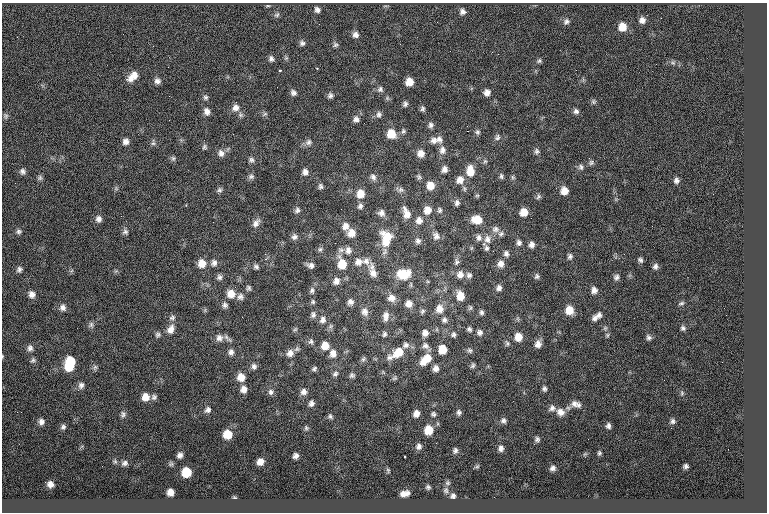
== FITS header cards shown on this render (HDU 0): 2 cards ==
NAXIS1  =                  765
NAXIS2  =                  510

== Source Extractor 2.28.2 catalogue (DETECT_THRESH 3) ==
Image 765 x 510 px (HDU 0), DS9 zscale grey, 1 PNG px = 1 image px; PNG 769 x 514 px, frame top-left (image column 1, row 510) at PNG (2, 3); no overlay
Background 0.1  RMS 7.9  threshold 23.7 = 3 sigma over >= 5 px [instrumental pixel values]
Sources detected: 264; all 264 listed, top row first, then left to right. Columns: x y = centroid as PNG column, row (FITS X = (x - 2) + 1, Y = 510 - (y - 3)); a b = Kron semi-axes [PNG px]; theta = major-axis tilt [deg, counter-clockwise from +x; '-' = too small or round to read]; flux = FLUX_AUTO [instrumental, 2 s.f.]
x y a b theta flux
268 6 7 3 7 600
317 10 6 5 - 1700
463 12 7 6 - 1900
277 15 8 5 38 1100
661 18 3 2 - 430
642 20 6 6 - 2400
566 21 9 7 51 1600
622 27 8 7 - 6700
123 34 3 2 - 400
355 35 8 7 - 2100
17 37 2 2 - 1100
302 43 7 7 - 1500
335 45 7 7 - 1200
498 54 2 2 - 260
286 58 5 5 - 800
271 59 7 6 - 1600
539 61 6 5 - 920
673 63 6 4 -18 1000
317 68 3 2 - 390
279 70 3 3 - 620
133 76 14 8 41 5200
157 81 7 7 - 2000
409 82 7 6 - 5900
380 89 8 7 - 1600
487 92 7 6 - 2900
293 93 7 6 - 1700
330 95 7 7 - 1500
169 96 2 2 - 520
206 97 6 6 - 1200
593 101 7 6 - 960
405 104 6 5 - 1300
236 108 9 8 - 2800
423 109 7 5 89 1200
207 111 8 7 - 2700
576 111 6 6 - 1600
265 114 8 4 33 830
379 114 8 7 - 1700
240 115 7 6 - 1300
6 116 8 6 -84 1100
356 119 8 7 - 2000
431 125 7 6 - 1600
403 131 7 6 - 1100
467 131 2 2 - 4100
477 132 7 7 - 1300
391 134 9 8 - 8300
497 137 9 7 59 1700
439 139 11 8 -59 2600
434 140 10 9 - 2900
126 142 8 7 - 2400
308 142 9 8 - 2100
153 143 9 5 87 1200
204 147 7 6 - 1200
442 150 11 8 80 2800
536 151 8 6 77 1300
221 153 10 9 - 2700
421 153 8 8 - 3900
173 158 7 5 -89 1100
251 160 8 7 - 1500
485 161 6 5 - 990
591 163 7 7 - 1200
581 167 8 7 - 1500
444 169 8 7 - 2300
22 171 8 7 - 1800
470 171 12 9 -90 7500
305 172 8 7 - 2300
251 176 8 7 - 1400
501 176 8 4 -76 1100
373 177 9 7 -65 2000
419 177 8 6 -59 1100
513 177 6 5 - 830
40 178 7 7 - 1200
460 180 10 9 - 4300
676 181 7 7 - 1800
320 186 7 6 - 1300
430 186 8 7 - 6200
116 188 7 6 - 830
219 190 7 6 - 1300
401 190 8 7 - 1600
564 191 8 7 - 4900
360 194 9 8 - 6000
477 195 6 4 1 650
538 197 8 6 47 1100
457 203 7 6 - 1600
186 205 3 3 - 350
360 206 7 6 - 1600
297 210 7 6 - 1500
427 210 9 8 - 5000
439 210 8 6 -77 1300
524 212 7 7 - 5900
381 213 8 8 - 2400
406 213 15 8 -69 5100
98 219 9 8 - 2300
419 220 9 8 - 3100
477 220 9 8 - 7800
213 222 2 2 - 1200
256 223 13 8 54 2700
345 226 8 8 - 3200
495 229 10 9 - 2300
19 231 7 6 - 1300
125 232 7 7 - 1400
351 233 8 8 - 5100
501 234 7 6 - 1300
436 236 11 9 -74 2600
294 237 8 7 - 1800
386 238 19 13 -89 13000
479 238 9 8 - 2100
487 239 12 9 -90 3500
418 241 8 7 - 1800
335 243 2 2 - 930
519 243 7 6 - 1500
532 244 7 6 - 2200
487 248 8 6 87 1300
320 249 7 6 - 1200
341 250 9 6 0 1500
348 250 10 8 87 2500
493 251 2 2 - 1900
506 254 8 7 - 1700
624 254 2 2 - 1000
570 256 7 6 - 1400
265 259 2 2 - 6400
640 260 7 6 - 1300
366 261 11 10 - 3500
358 262 10 9 - 3300
456 262 9 6 79 1500
202 263 9 8 - 6000
214 263 9 8 - 2100
342 264 11 9 -75 9200
501 264 8 7 - 2800
311 265 8 6 -16 2200
655 266 8 6 67 1700
256 267 8 6 -25 1300
19 269 8 7 - 1600
373 273 13 10 -62 3900
404 274 13 10 7 13000
460 274 9 8 - 3400
469 275 7 7 - 1500
537 276 7 6 - 1200
219 277 7 6 - 1500
616 277 7 7 - 1700
336 281 9 7 58 2600
248 288 7 6 - 1100
499 288 7 6 - 1800
312 290 10 7 87 1800
594 290 8 7 - 2600
32 294 8 8 - 2700
231 294 9 9 - 6000
460 296 9 7 -80 7100
240 297 9 8 - 2100
391 298 10 9 - 3400
313 302 6 5 - 920
350 302 8 7 - 2100
681 303 8 5 18 1100
409 304 8 8 - 3600
225 305 7 7 - 1600
63 308 9 8 - 2300
470 308 7 5 74 950
439 309 10 9 - 4800
569 310 9 8 - 6900
422 311 7 5 59 1100
365 312 10 8 -77 2800
481 312 7 5 -87 1300
313 315 9 7 88 1700
599 315 10 7 61 2200
386 316 12 8 88 3200
172 318 9 7 31 1700
594 318 8 7 - 1900
323 320 10 8 68 2500
444 320 7 7 - 1500
91 325 8 6 68 1300
683 328 7 6 - 1300
171 329 13 9 65 4000
295 329 6 5 - 800
469 329 7 6 - 1200
480 332 8 8 - 2000
425 333 8 7 - 2600
384 334 7 6 - 1300
453 334 7 6 - 1300
158 335 7 7 - 1300
607 335 6 5 - 840
518 337 9 8 - 5800
649 337 8 6 -53 1500
219 338 10 10 - 3400
311 341 8 7 - 1400
507 343 8 6 -66 1200
538 344 9 8 - 3200
406 345 9 8 - 2100
325 346 9 8 - 5900
425 346 10 8 -33 2400
30 348 8 8 - 2000
442 349 7 6 - 8600
470 350 7 6 - 1200
231 352 8 7 - 2100
398 352 14 9 37 9500
290 353 11 10 - 3700
333 353 11 9 -83 3700
2 356 4 3 - 390
390 357 8 8 - 2300
363 359 8 6 53 1200
426 359 15 9 42 8800
33 360 7 6 - 1200
70 361 8 6 -55 9500
473 365 7 5 71 1000
69 366 10 8 -57 13000
254 366 8 7 - 1800
95 367 6 6 - 1200
436 368 7 6 - 2400
314 369 8 5 39 1200
335 374 8 6 41 1500
352 375 7 7 - 1300
241 377 8 8 - 5400
394 378 7 5 21 890
664 380 2 2 - 800
81 385 9 7 63 1900
243 389 7 6 - 2900
544 389 7 6 - 1200
271 392 8 6 79 1600
303 392 8 8 - 2300
682 393 5 5 - 700
145 397 8 8 - 4700
154 397 7 6 - 1300
311 403 7 6 - 1800
574 404 10 10 - 3000
552 408 9 7 43 2000
208 410 7 7 - 1700
17 412 3 2 - 450
459 412 7 5 88 1300
560 412 10 9 - 3700
416 413 6 6 - 3000
123 414 8 6 -89 1500
433 414 5 5 - 1000
330 416 7 5 -61 1000
503 420 6 6 - 1500
673 421 6 5 - 1100
41 422 7 6 - 1800
608 426 5 4 - 1400
63 427 6 6 - 1200
306 428 6 5 - 800
671 428 2 2 - 1500
429 430 7 7 - 9600
227 434 7 7 - 9200
537 439 5 5 - 1200
436 443 2 2 - 300
419 446 7 6 - 1700
501 448 6 5 - 1800
455 450 6 5 - 1300
599 453 4 4 - 780
180 455 5 4 - 1700
295 456 5 4 - 1700
260 462 6 6 - 3400
125 463 7 6 - 1400
102 466 2 2 - 340
686 466 4 4 - 1100
477 467 6 4 2 710
552 468 5 5 - 1500
388 470 7 4 -75 670
186 472 7 7 - 12000
447 483 7 5 -20 980
50 484 5 5 - 2300
428 487 5 4 - 1000
446 490 9 7 87 1500
170 492 6 6 - 3400
405 493 9 5 12 3100
453 496 6 6 - 1500
234 497 5 3 - 440
At the frame edge (FLAGS 8, measured only in part): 1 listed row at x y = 2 356